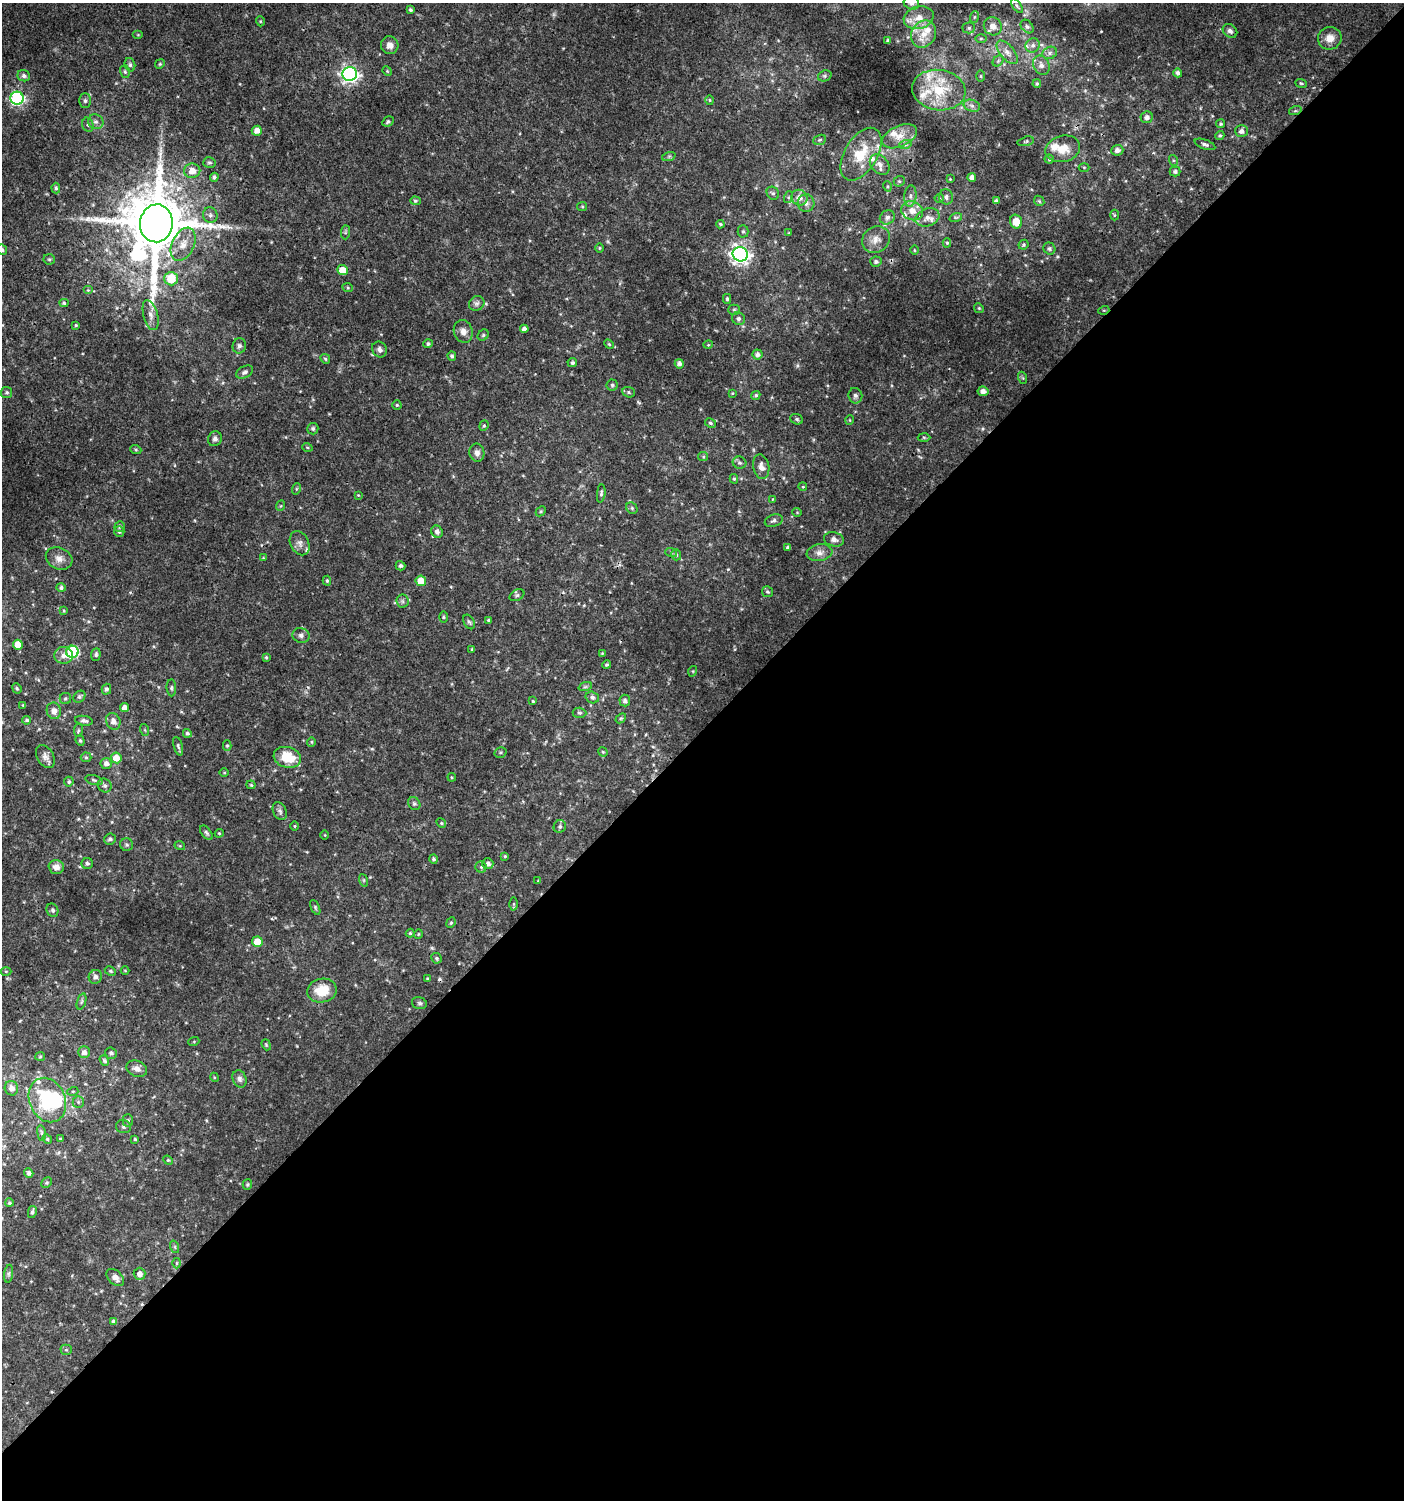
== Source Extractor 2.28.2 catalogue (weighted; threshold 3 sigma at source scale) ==
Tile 15 of 4 x 4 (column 3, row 4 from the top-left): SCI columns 3012-4413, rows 34-1531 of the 6061 x 6086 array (HDU 1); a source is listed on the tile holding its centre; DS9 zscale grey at full resolution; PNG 1406 x 1502 px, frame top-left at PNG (2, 3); each listed source drawn as its Kron ellipse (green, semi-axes under 4 px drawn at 4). Shown black and unused: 51% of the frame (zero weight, under 3 of 4 exposures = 4% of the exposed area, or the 3 px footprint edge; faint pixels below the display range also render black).
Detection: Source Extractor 2.28.2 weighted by HDU 2 'WHT'; one run over the whole footprint, this tile lists its part. Background 0.00379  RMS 0.0021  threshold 0.00932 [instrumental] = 3 sigma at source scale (4.5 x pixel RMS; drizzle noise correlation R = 1.50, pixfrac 1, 0.0396/0.0396 arcsec/px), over >= 5 px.
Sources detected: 317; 2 too faint to see at this stretch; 2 inside a brighter object's white glare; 2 cosmic-ray / hot-pixel residue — neither listed nor drawn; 13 inside a brighter listed object's ellipse — not listed separately; the other 298 listed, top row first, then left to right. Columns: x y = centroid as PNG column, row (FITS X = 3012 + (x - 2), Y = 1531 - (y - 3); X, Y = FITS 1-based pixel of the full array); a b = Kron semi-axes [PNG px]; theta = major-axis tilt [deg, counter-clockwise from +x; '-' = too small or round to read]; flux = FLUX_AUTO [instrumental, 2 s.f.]
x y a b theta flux
911 3 8 6 -29 0.65
1017 6 8 4 -55 0.41
410 10 4 4 - 0.36
974 17 6 3 71 0.26
919 18 15 11 16 2.6
260 21 5 3 - 0.18
993 26 9 8 - 1.7
1027 27 8 5 -48 0.51
969 28 6 5 - 0.44
1230 31 8 6 -40 0.67
924 34 14 12 58 3.1
138 35 5 3 - 0.19
981 38 6 4 0 0.31
1330 38 12 11 - 2.1
888 41 3 3 - 0.35
390 45 9 8 - 1.2
1033 45 7 6 - 0.76
1007 52 14 7 -50 1.4
1050 53 7 6 - 0.63
998 61 6 4 46 0.39
160 64 5 4 - 0.25
130 65 7 5 -75 0.41
1041 65 10 8 -66 1.1
387 71 5 4 - 0.22
125 72 6 5 - 0.35
1178 73 4 4 - 0.62
350 74 7 7 - 75
24 76 6 5 - 0.63
825 76 7 5 21 0.37
981 76 5 3 - 0.21
1301 83 6 4 -18 0.29
1037 84 4 4 - 0.29
939 90 27 20 -8 9.3
17 98 6 6 - 39
710 100 5 3 - 0.19
85 101 7 5 90 0.53
972 106 8 6 -16 0.67
1295 111 6 4 18 0.32
1147 117 6 5 - 0.8
96 122 8 7 - 0.76
388 122 6 4 30 0.41
1220 124 5 4 - 0.35
88 125 7 5 -74 0.5
257 131 5 5 - 1.4
1241 131 6 6 - 0.89
1220 135 4 4 - 0.33
900 136 18 10 24 2.7
820 140 6 5 - 0.35
1026 141 8 4 15 0.34
1205 144 11 4 -19 0.59
905 145 6 4 19 0.48
1063 149 17 13 15 3.3
1117 150 6 5 - 0.89
861 154 29 16 59 7.2
669 156 7 4 19 0.34
1049 159 4 4 - 0.29
1173 160 5 3 - 0.25
209 163 6 5 - 0.39
880 164 11 8 -47 1.2
1084 167 5 3 - 0.2
192 171 8 7 - 2
1175 172 5 5 - 0.45
214 177 4 4 - 0.45
972 177 4 4 - 1
950 179 3 3 - 0.16
899 181 6 5 - 0.34
887 186 5 3 - 0.23
56 188 5 4 - 0.4
773 193 7 6 - 0.48
910 196 11 6 85 0.92
789 197 6 4 71 0.3
946 197 7 7 - 0.68
799 198 8 7 - 1.7
939 198 4 4 - 0.24
415 201 5 4 - 0.3
996 201 4 4 - 0.45
1039 201 6 4 -47 0.32
806 203 8 8 - 1.1
582 206 5 4 - 0.25
912 211 11 9 -23 2.1
210 215 8 7 - 0.63
1114 215 5 3 - 0.22
887 217 8 6 32 0.75
927 217 12 8 20 1.5
956 217 6 4 18 0.33
1016 221 7 6 - 2.8
156 223 19 16 83 2000
720 224 4 4 - 0.27
743 231 6 5 - 0.38
345 232 7 4 89 0.38
789 233 4 3 - 0.2
876 240 15 12 37 2
947 243 4 4 - 0.28
183 244 17 11 65 2.7
1023 245 5 4 - 0.34
599 248 5 3 - 0.2
1049 248 6 5 - 0.42
2 250 5 5 - 0.41
914 250 5 3 - 0.2
740 254 7 7 - 97
49 259 5 5 - 0.32
876 262 6 5 - 0.5
343 270 5 5 - 3
171 279 7 6 - 5.4
348 288 5 3 - 0.21
88 290 5 4 - 0.26
727 299 5 4 - 0.35
64 303 4 4 - 0.29
477 303 8 7 - 0.66
979 308 5 4 - 0.29
734 310 5 5 - 0.33
1104 310 5 3 - 0.21
151 315 15 7 -75 1.3
738 319 6 6 - 0.55
76 325 4 3 - 0.23
524 329 4 4 - 0.83
463 331 11 9 -71 1.3
483 335 6 5 - 0.34
428 344 5 4 - 0.47
609 344 5 4 - 0.26
708 345 5 3 - 0.17
239 346 7 6 - 0.67
379 349 8 7 - 0.78
757 355 5 5 - 0.8
452 356 5 4 - 0.4
325 359 5 4 - 0.3
572 363 5 4 - 0.41
679 364 4 4 - 0.69
245 372 9 5 27 0.65
1023 378 6 4 -71 0.25
612 385 5 5 - 0.36
983 391 5 5 - 0.84
7 392 5 5 - 0.4
629 392 6 5 - 0.38
732 393 3 3 - 0.18
756 395 5 4 - 0.38
855 396 8 7 - 0.57
397 405 4 4 - 0.29
797 419 6 5 - 0.36
850 420 5 3 - 0.19
710 423 6 4 -28 0.37
484 426 5 4 - 0.29
313 429 6 5 - 0.45
924 437 6 4 -2 0.26
215 439 7 6 - 0.72
307 447 5 3 - 0.21
136 450 5 3 - 0.25
477 453 9 7 -78 1
703 457 5 4 - 0.25
740 463 7 6 - 0.46
761 467 12 8 -79 1.4
734 479 5 4 - 0.29
803 487 4 3 - 0.18
296 489 6 3 71 0.23
601 493 9 4 84 0.48
358 495 4 3 - 0.16
773 499 4 4 - 0.16
280 506 5 3 - 0.22
632 508 6 5 - 0.37
541 511 6 4 45 0.28
797 512 5 3 - 0.15
774 521 9 6 18 0.6
120 526 5 5 - 0.35
119 532 5 5 - 0.41
437 532 6 5 - 0.71
834 539 10 7 -15 0.85
300 543 13 9 -64 1.1
788 547 4 3 - 0.44
671 552 6 3 -19 0.29
819 553 13 8 8 1.3
676 555 5 5 - 0.4
59 558 14 10 -25 1.5
263 558 4 4 - 0.16
400 566 5 4 - 0.42
327 581 5 4 - 0.34
421 581 5 5 - 3.3
61 588 5 4 - 0.51
767 592 5 5 - 0.35
517 595 8 5 30 0.43
402 601 6 6 - 0.48
64 611 4 3 - 0.19
443 617 6 4 90 0.24
489 620 3 3 - 0.3
469 622 8 5 -61 0.43
301 635 9 7 -16 0.68
18 645 5 5 - 2.4
472 649 4 3 - 0.28
72 652 6 6 - 23
602 653 4 4 - 0.18
96 654 6 5 - 0.43
64 655 9 8 - 1.2
266 657 4 3 - 0.27
607 665 4 4 - 0.3
693 671 5 3 - 0.18
585 687 7 4 18 0.4
17 688 5 4 - 0.28
171 688 8 5 -86 0.42
106 689 5 5 - 0.52
79 697 6 5 - 0.4
592 697 7 5 -18 0.64
65 699 6 5 - 0.38
533 701 4 3 - 0.24
625 701 6 5 - 0.65
23 705 4 3 - 0.2
125 708 4 4 - 1.1
54 711 8 7 - 1.2
579 713 7 5 -3 0.37
621 718 6 4 42 0.27
27 720 4 4 - 0.4
84 721 9 4 -9 0.59
113 721 8 7 - 1.2
78 730 7 3 81 0.28
145 730 6 3 -71 0.23
187 733 4 4 - 0.42
80 741 5 4 - 0.29
311 742 5 4 - 0.25
178 746 10 4 -74 0.48
227 746 5 4 - 0.28
500 752 6 5 - 0.37
603 752 5 4 - 0.23
45 757 12 8 -61 1.1
86 757 5 5 - 0.3
287 757 14 10 -16 5.9
116 758 5 5 - 2.6
106 764 5 5 - 0.83
224 773 5 3 - 0.2
452 777 4 3 - 0.21
94 780 8 5 -16 0.41
69 782 5 5 - 0.36
251 785 4 4 - 0.24
105 786 7 6 - 0.66
414 804 7 5 -54 0.4
280 811 9 6 -62 0.62
441 823 5 4 - 0.29
295 826 5 3 - 0.2
560 826 6 6 - 0.53
206 833 8 4 -53 0.41
219 833 5 4 - 0.24
325 835 4 3 - 0.16
110 839 6 5 - 0.54
127 845 6 6 - 0.46
180 846 5 3 - 0.19
505 856 4 4 - 0.22
433 859 4 4 - 0.4
87 863 5 5 - 0.45
488 864 5 5 - 0.78
56 867 7 7 - 1.4
481 867 5 5 - 0.36
363 880 6 4 -71 0.32
538 881 4 3 - 0.16
514 904 6 4 -90 0.3
315 907 8 4 -64 0.34
52 910 7 5 -64 0.46
451 923 5 4 - 0.29
410 933 4 4 - 0.23
418 934 5 3 - 0.17
257 942 5 5 - 3.4
436 958 5 5 - 0.36
6 971 5 3 - 0.18
110 971 6 4 -27 0.33
125 971 4 3 - 0.15
95 977 7 6 - 0.73
427 978 3 3 - 0.17
322 991 15 12 9 4.8
81 1002 8 3 71 0.36
419 1003 8 5 -16 0.43
194 1041 5 3 - 0.2
266 1045 6 4 -69 0.27
84 1052 6 6 - 1
111 1053 6 5 - 0.53
40 1056 5 4 - 0.24
104 1061 6 4 -52 0.34
137 1069 10 8 -24 1.2
214 1077 4 3 - 0.19
239 1079 9 6 -67 0.76
11 1088 7 6 - 1.1
73 1091 5 3 - 0.22
47 1100 23 18 -67 14
78 1102 6 5 - 0.42
128 1120 6 5 - 0.43
123 1127 7 6 - 0.47
41 1133 8 4 -82 0.42
60 1138 4 2 - 0.16
47 1139 5 4 - 0.26
135 1139 4 3 - 0.3
168 1160 5 4 - 0.25
29 1173 5 4 - 0.53
47 1183 6 5 - 0.3
247 1184 5 4 - 0.26
9 1203 4 4 - 0.29
32 1212 6 3 78 0.46
175 1247 6 4 -72 0.29
176 1263 5 3 - 0.22
9 1274 9 4 82 0.5
140 1274 6 6 - 1.2
115 1277 10 6 -43 1.1
113 1321 4 4 - 0.51
66 1350 5 5 - 0.31
Overlapping masked pixels (flux is a lower limit): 2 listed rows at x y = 156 223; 1104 310
Isophote crosses this tile's border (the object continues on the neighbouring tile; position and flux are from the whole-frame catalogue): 2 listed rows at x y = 911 3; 2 250